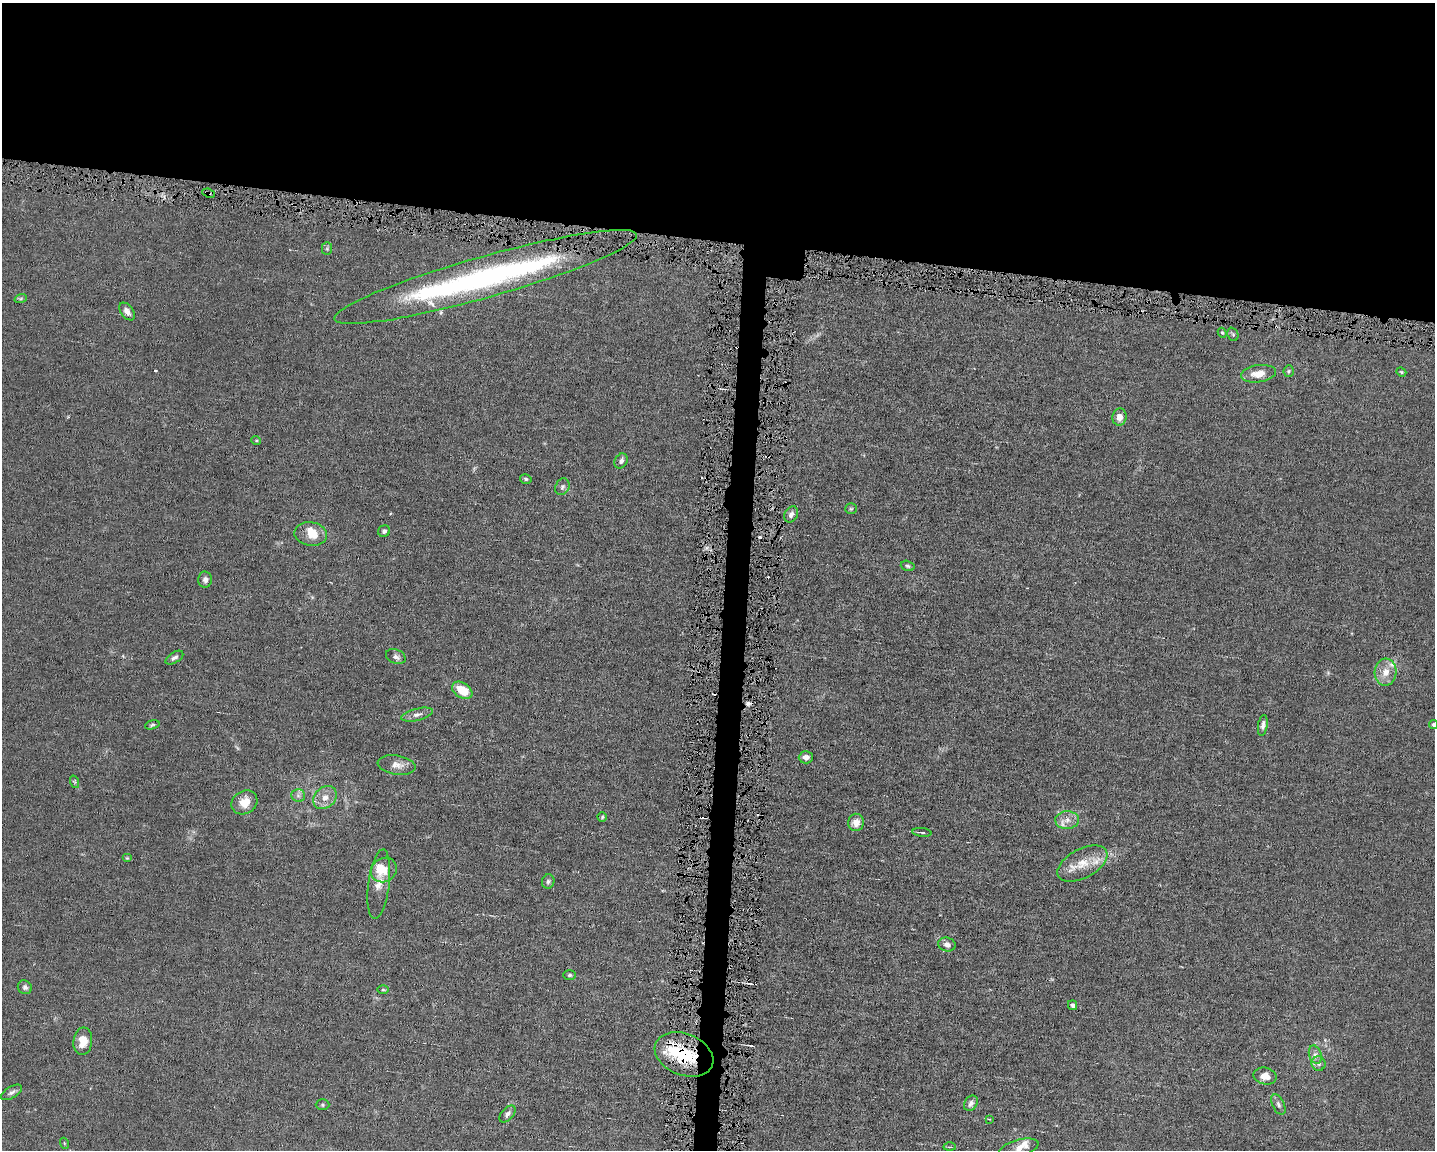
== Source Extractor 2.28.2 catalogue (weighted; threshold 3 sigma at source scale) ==
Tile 2 of 3 x 4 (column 2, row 1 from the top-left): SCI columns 1651-3083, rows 3444-4591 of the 4623 x 4591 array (HDU 1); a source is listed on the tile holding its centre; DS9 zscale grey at full resolution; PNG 1437 x 1152 px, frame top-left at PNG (2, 3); each listed source drawn as its Kron ellipse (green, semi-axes under 4 px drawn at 4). Shown black and unused: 22% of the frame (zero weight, under 4 of 8 exposures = <1% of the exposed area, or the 3 px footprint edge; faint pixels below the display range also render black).
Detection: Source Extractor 2.28.2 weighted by HDU 2 'WHT'; one run over the whole footprint, this tile lists its part. Background 0.0144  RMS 0.0024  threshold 0.00972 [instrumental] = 3 sigma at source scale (4.09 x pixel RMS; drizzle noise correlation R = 1.36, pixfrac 0.8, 0.05/0.05 arcsec/px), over >= 5 px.
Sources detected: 81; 1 too faint to see at this stretch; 2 inside a brighter object's white glare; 10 cosmic-ray / hot-pixel residue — neither listed nor drawn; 5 inside a brighter listed object's ellipse — not listed separately; the other 63 listed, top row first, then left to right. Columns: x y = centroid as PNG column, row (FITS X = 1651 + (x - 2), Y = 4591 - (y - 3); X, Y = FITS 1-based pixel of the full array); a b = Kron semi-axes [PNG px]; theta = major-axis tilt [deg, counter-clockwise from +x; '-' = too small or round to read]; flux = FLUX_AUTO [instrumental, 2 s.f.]
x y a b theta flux
209 193 6 4 -25 0.4
327 249 6 5 - 0.36
486 277 157 20 16 57
21 298 6 4 20 0.35
127 311 10 6 -52 1.2
1222 333 5 4 - 0.24
1233 334 7 5 -68 0.37
1289 371 6 5 - 0.34
1401 372 5 4 - 0.25
1258 374 17 8 9 2.6
1119 417 8 7 - 1.4
256 440 5 3 - 0.2
621 461 8 6 61 0.69
526 479 6 4 -16 0.34
562 487 9 6 64 0.63
851 509 6 5 - 0.35
791 514 8 6 62 0.89
384 531 6 5 - 0.49
311 534 16 11 -9 3.1
908 566 7 5 -17 0.42
205 580 8 7 - 0.8
396 657 10 7 -22 0.89
174 658 10 5 32 0.64
1386 672 13 11 86 2.5
462 690 11 7 -34 4.5
417 715 16 6 14 0.98
1433 724 4 4 - 0.34
152 725 7 4 15 0.34
1263 725 10 5 82 0.83
806 757 7 6 - 0.86
397 765 19 9 -9 1.9
75 782 6 4 -71 0.29
298 795 7 6 - 0.64
325 798 13 10 44 2
244 802 13 11 34 3.4
602 817 4 4 - 0.3
1067 820 12 9 1 1.7
856 822 9 8 - 2
922 832 9 2 -7 0.41
127 858 5 4 - 0.23
1082 863 27 14 28 4.8
384 870 13 11 34 3.2
548 881 7 6 - 0.54
379 884 35 10 83 2.9
947 944 9 7 -14 0.99
570 975 6 5 - 0.36
25 987 7 6 - 0.62
383 990 6 4 0 0.29
1073 1005 5 4 - 0.58
83 1041 14 9 83 3.1
684 1054 30 20 -22 13
1315 1055 9 6 -71 0.96
1318 1064 7 7 - 0.74
1265 1076 12 8 -13 2
12 1092 11 5 31 0.72
971 1103 8 6 55 1
1278 1104 11 6 -65 0.73
322 1105 7 5 -1 0.4
507 1114 10 6 48 0.74
989 1119 3 3 - 0.23
64 1143 5 3 - 0.2
950 1147 6 3 -1 0.24
1019 1148 20 8 15 2.2
Overlapping masked pixels (flux is a lower limit): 2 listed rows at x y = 209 193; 684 1054
Isophote crosses this tile's border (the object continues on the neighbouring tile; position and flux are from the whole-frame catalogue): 2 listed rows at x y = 1433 724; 1019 1148